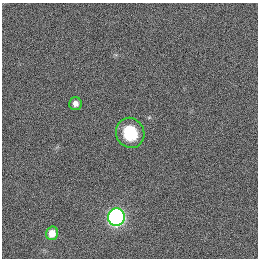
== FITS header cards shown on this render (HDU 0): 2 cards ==
NAXIS1  =                  256
NAXIS2  =                  256

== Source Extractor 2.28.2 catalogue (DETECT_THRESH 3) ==
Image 256 x 256 px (HDU 0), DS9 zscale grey, 1 PNG px = 1 image px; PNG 260 x 260 px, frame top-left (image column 1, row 256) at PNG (2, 3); each listed source drawn as its Kron ellipse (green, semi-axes under 4 px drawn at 4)
Background 1120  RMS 5.1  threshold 15.3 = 3 sigma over >= 5 px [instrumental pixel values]
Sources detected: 4; all 4 listed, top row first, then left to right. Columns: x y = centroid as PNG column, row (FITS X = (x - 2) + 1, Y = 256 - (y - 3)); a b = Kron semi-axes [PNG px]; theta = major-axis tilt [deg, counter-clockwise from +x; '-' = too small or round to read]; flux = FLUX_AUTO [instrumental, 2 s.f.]
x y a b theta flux
75 104 6 6 - 1900
130 133 15 14 - 14000
116 217 9 8 - 100000
52 233 6 6 - 3800